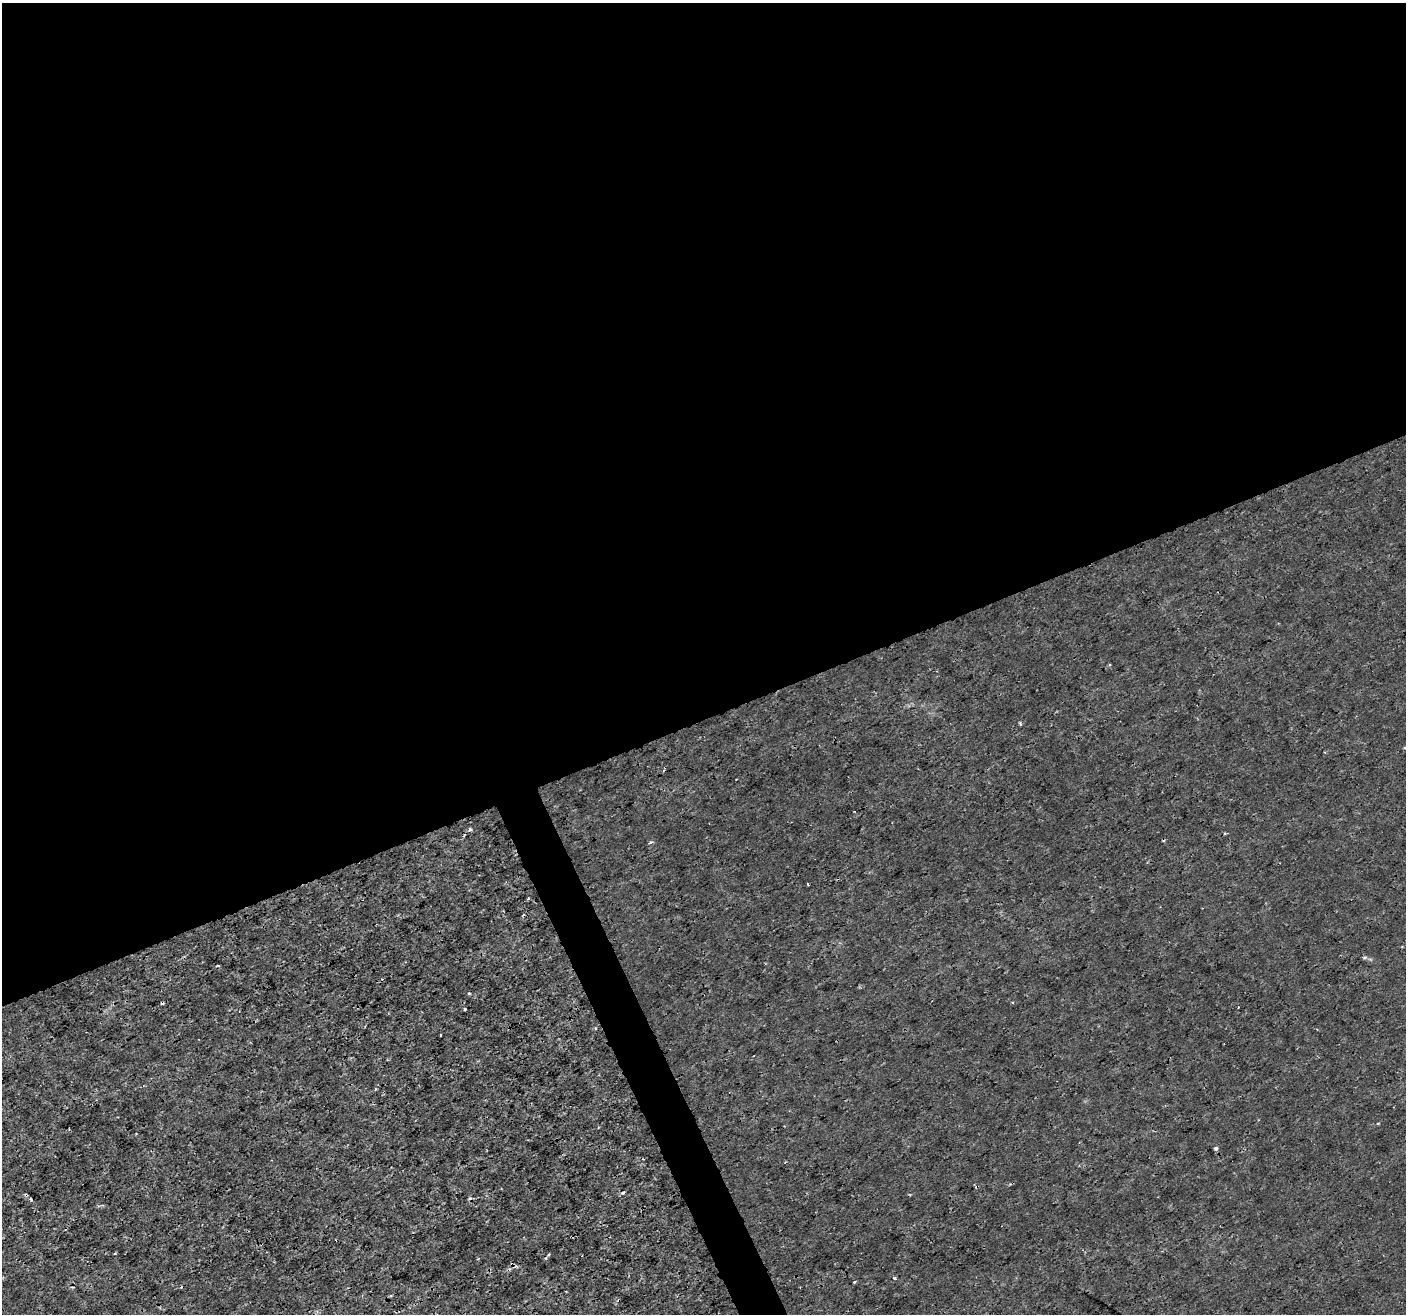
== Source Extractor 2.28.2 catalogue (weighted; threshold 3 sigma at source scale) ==
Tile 2 of 4 x 4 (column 2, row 1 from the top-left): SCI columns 1407-2810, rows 4078-5389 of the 5617 x 5474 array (HDU 1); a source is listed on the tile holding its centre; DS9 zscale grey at full resolution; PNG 1408 x 1316 px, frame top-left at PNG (2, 3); no overlay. Shown black and unused: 56% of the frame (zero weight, under 3 of 4 exposures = <1% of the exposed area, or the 3 px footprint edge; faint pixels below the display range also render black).
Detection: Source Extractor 2.28.2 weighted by HDU 2 'WHT'; one run over the whole footprint, this tile lists its part. Background 1.53e-06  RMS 7.6e-04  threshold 0.00341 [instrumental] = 3 sigma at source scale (4.5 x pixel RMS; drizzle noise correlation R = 1.50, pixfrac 1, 0.0396/0.0396 arcsec/px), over >= 5 px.
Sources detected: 23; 6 cosmic-ray / hot-pixel residue — not listed; the other 17 listed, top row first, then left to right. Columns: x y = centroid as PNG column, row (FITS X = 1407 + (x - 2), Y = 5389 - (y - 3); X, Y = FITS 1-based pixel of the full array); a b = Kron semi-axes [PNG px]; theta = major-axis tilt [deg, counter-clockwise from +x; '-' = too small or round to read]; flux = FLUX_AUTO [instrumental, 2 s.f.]
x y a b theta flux
1404 748 5 3 - 0.086
470 829 5 4 - 0.15
650 842 6 3 20 0.11
528 898 3 3 - 0.078
1365 957 6 4 19 0.1
218 966 4 2 - 0.078
469 993 4 3 - 0.083
465 1009 3 2 - 0.075
440 1035 3 2 - 0.07
1216 1149 5 5 - 0.17
623 1193 4 3 - 0.12
26 1195 5 3 - 0.085
31 1199 4 3 - 0.16
115 1253 4 2 - 0.082
548 1255 4 3 - 0.099
894 1278 5 4 - 0.1
854 1282 3 3 - 0.099
Overlapping masked pixels (flux is a lower limit): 1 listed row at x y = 26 1195
Isophote crosses this tile's border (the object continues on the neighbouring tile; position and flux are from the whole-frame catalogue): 1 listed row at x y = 1404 748